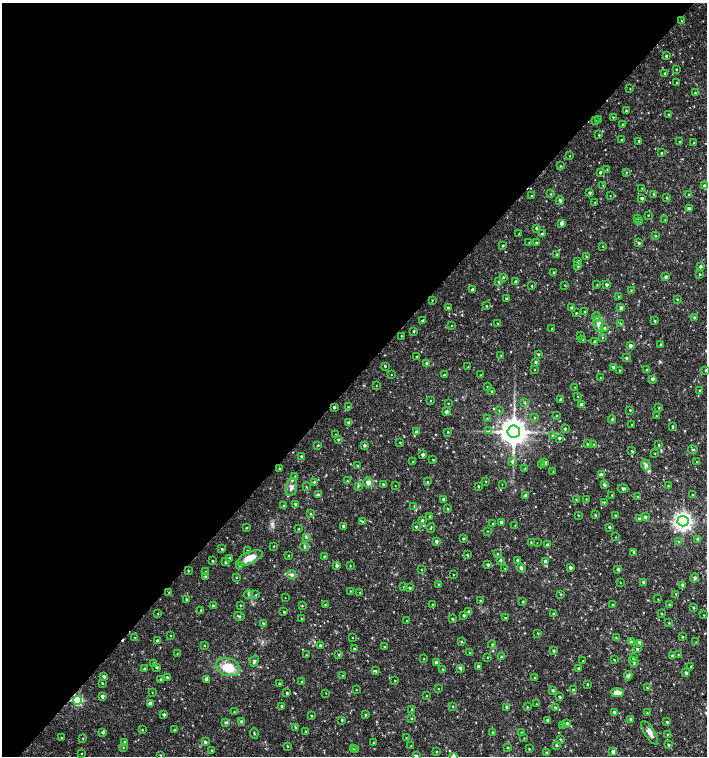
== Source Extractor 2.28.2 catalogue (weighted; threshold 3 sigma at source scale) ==
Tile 5 of 4 x 4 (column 1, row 2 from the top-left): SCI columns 227-1635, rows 3013-4519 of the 6025 x 6032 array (HDU 1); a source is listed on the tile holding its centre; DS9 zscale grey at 2 x 2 block average (1 PNG px = mean of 2 x 2 image px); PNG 709 x 758 px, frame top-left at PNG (2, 3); each listed source drawn as its Kron ellipse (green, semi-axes under 4 px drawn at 4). Shown black and unused: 50% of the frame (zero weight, under 2 of 3 exposures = <1% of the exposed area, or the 3 px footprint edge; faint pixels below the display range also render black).
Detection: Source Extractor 2.28.2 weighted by HDU 2 'WHT'; one run over the whole footprint, this tile lists its part. Background 0.0175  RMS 0.003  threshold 0.0137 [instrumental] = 3 sigma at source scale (4.5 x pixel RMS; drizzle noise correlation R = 1.50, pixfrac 1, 0.0396/0.0396 arcsec/px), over >= 5 px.
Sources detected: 437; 2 cosmic-ray / hot-pixel residue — neither listed nor drawn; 1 coinciding with a brighter row at this scale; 4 inside a brighter listed object's ellipse — not listed separately; the other 430 listed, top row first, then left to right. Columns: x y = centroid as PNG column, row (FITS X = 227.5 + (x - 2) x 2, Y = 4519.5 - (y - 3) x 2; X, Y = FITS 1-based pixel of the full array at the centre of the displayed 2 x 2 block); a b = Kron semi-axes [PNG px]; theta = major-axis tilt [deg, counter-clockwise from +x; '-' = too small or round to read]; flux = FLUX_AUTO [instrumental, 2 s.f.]
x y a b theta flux
682 21 3 2 - 0.35
666 56 2 2 - 0.98
676 69 3 2 - 0.45
665 73 3 2 - 0.78
677 83 2 2 - 0.27
630 89 2 2 - 0.37
695 93 3 2 - 0.67
626 111 2 2 - 0.59
668 114 2 2 - 0.61
613 117 2 2 - 0.4
599 120 2 2 - 0.5
595 121 2 2 - 0.5
622 124 2 2 - 0.39
599 135 2 2 - 0.55
621 139 2 2 - 0.34
639 141 2 2 - 0.78
680 141 2 2 - 0.45
694 143 2 2 - 0.45
661 153 2 2 - 0.68
570 156 2 2 - 0.33
560 166 3 2 - 0.49
607 170 3 2 - 0.38
600 172 2 2 - 1.1
626 172 3 3 - 0.5
704 185 3 2 - 0.97
603 186 3 2 - 0.35
642 188 3 2 - 0.34
590 193 3 3 - 1.1
550 194 3 2 - 0.47
654 194 3 2 - 0.61
531 195 3 2 - 0.45
689 195 3 2 - 0.52
610 196 2 2 - 0.26
667 197 2 2 - 0.53
642 198 3 2 - 1.3
560 200 4 2 - 1.1
595 202 3 2 - 0.27
689 208 3 3 - 1.6
648 215 2 2 - 0.33
637 218 3 2 - 0.4
665 220 3 2 - 0.4
640 221 3 2 - 0.56
561 224 4 3 - 1.8
536 228 3 3 - 0.84
519 234 2 2 - 0.48
542 234 3 3 - 0.81
656 236 3 2 - 0.39
529 243 2 2 - 0.33
537 243 3 3 - 1.5
639 243 3 3 - 0.87
503 246 2 2 - 0.77
603 246 3 2 - 0.31
557 254 3 2 - 0.59
586 257 3 2 - 0.39
578 261 3 3 - 0.98
578 266 3 3 - 1.3
700 266 3 3 - 1.4
554 272 2 2 - 0.65
700 274 3 2 - 0.5
503 277 3 3 - 0.69
666 277 3 2 - 1.1
516 281 4 3 - 1.3
498 282 3 2 - 0.48
565 285 2 2 - 0.38
597 285 3 3 - 0.4
607 285 3 3 - 1.2
532 286 3 2 - 0.41
472 290 2 2 - 2.1
631 290 3 2 - 0.41
618 297 3 2 - 0.5
507 299 3 3 - 1.1
677 299 3 2 - 0.53
432 300 3 2 - 0.44
486 306 2 2 - 0.53
448 308 3 3 - 0.7
572 308 3 3 - 1.2
621 308 3 3 - 1.5
585 312 3 3 - 0.59
576 313 2 2 - 0.53
596 317 5 3 - 1.4
694 318 3 3 - 0.94
423 321 3 2 - 0.93
655 321 3 2 - 0.6
497 323 2 2 - 0.36
620 323 2 2 - 0.39
598 324 7 5 -79 2.8
451 326 2 2 - 0.23
605 328 3 3 - 0.79
552 329 2 2 - 0.47
414 331 3 2 - 0.61
580 335 2 2 - 0.4
401 336 2 2 - 0.34
602 337 3 2 - 0.47
582 339 3 2 - 0.37
595 342 3 3 - 1.1
661 344 3 2 - 0.92
630 346 3 3 - 2.2
538 354 2 2 - 1
501 355 2 2 - 0.36
417 357 2 2 - 0.54
627 358 3 2 - 1.1
536 362 3 2 - 1
427 363 3 2 - 1.3
385 366 2 2 - 0.7
468 367 3 2 - 0.42
613 367 3 3 - 1.3
535 370 2 2 - 0.32
619 370 2 2 - 0.4
647 370 2 2 - 0.58
706 370 3 2 - 0.53
391 375 2 2 - 0.43
444 375 3 2 - 0.51
481 375 2 2 - 0.44
600 377 3 2 - 0.28
652 379 3 3 - 1.6
376 385 2 2 - 0.28
487 387 3 2 - 0.46
575 387 2 2 - 0.32
700 390 2 2 - 0.97
492 391 3 2 - 0.46
578 396 2 2 - 0.38
560 399 3 3 - 0.96
430 401 2 2 - 0.36
448 403 2 2 - 0.36
525 403 3 2 - 0.53
581 405 3 3 - 2.6
334 407 2 2 - 1.1
348 407 3 2 - 0.56
659 408 3 2 - 0.5
630 410 3 2 - 0.52
499 411 3 2 - 0.32
446 412 4 3 - 1.3
656 415 2 2 - 0.22
557 416 3 2 - 0.31
487 418 3 2 - 0.31
534 418 3 2 - 0.36
612 419 4 2 - 0.59
349 423 3 3 - 1.7
632 424 2 2 - 0.29
672 426 3 2 - 0.69
565 429 3 2 - 0.83
489 431 4 3 - 0.89
416 432 3 3 - 1.1
448 432 2 2 - 0.52
514 432 6 6 - 910
336 434 3 2 - 0.44
552 435 3 2 - 0.44
559 438 3 3 - 1.1
338 440 3 2 - 0.73
400 442 3 2 - 0.41
587 444 2 2 - 0.67
594 444 3 2 - 0.39
318 445 3 2 - 0.64
365 445 3 3 - 1.2
659 445 3 2 - 0.63
693 450 4 2 - 0.85
631 451 3 2 - 0.59
655 454 2 2 - 0.31
423 455 3 2 - 1.7
301 457 3 3 - 0.84
433 460 3 2 - 0.53
512 461 3 3 - 0.9
413 462 3 2 - 0.38
697 462 3 2 - 0.43
545 463 3 3 - 2.2
542 465 3 3 - 0.66
646 465 5 4 - 1.8
358 466 3 2 - 0.58
279 468 2 2 - 0.51
525 468 3 2 - 0.4
553 472 2 2 - 0.31
601 475 3 3 - 2.5
295 476 3 3 - 0.45
347 481 2 2 - 0.44
486 481 2 2 - 0.36
314 482 3 3 - 0.72
368 482 5 4 - 4
427 482 3 2 - 0.53
383 484 3 2 - 0.88
502 484 2 2 - 0.24
395 485 2 2 - 0.36
604 485 4 3 - 1.2
306 486 3 2 - 0.33
358 486 4 3 - 0.77
478 486 3 2 - 0.67
668 486 3 2 - 0.51
291 487 9 5 75 3
623 488 5 3 - 1.3
318 495 3 3 - 0.9
612 495 3 2 - 0.39
693 495 3 2 - 0.48
525 496 3 3 - 2
637 497 2 2 - 0.48
444 499 3 3 - 1.2
576 499 2 2 - 0.43
586 499 3 2 - 0.39
604 502 3 2 - 0.48
295 504 3 2 - 0.77
283 505 3 2 - 0.4
414 506 3 2 - 0.38
448 509 3 3 - 0.66
310 514 3 3 - 0.55
578 515 2 2 - 0.38
595 515 4 2 - 0.58
615 515 3 2 - 0.69
430 516 3 3 - 0.98
645 517 3 3 - 1.2
639 519 3 3 - 1.3
422 520 3 3 - 0.87
683 521 5 5 - 280
362 522 3 3 - 0.8
501 522 3 3 - 2
492 524 2 2 - 0.4
515 525 2 2 - 0.31
343 526 3 2 - 1.2
416 527 3 2 - 0.69
609 527 3 2 - 1
246 528 3 2 - 0.46
431 528 5 2 - 0.55
298 529 3 2 - 0.38
488 531 3 2 - 0.32
306 537 3 2 - 0.65
615 537 2 2 - 0.43
463 539 3 2 - 0.76
698 539 3 3 - 1
436 541 3 3 - 1.4
678 541 3 2 - 0.36
531 542 3 2 - 0.51
537 543 2 2 - 0.22
547 545 3 2 - 0.85
274 546 2 2 - 0.35
304 546 4 3 - 0.96
222 549 2 2 - 0.67
247 550 2 2 - 0.36
633 552 3 2 - 0.63
497 554 3 2 - 0.55
288 555 2 2 - 0.39
467 555 3 2 - 0.55
325 557 3 3 - 1.1
230 558 3 3 - 1.1
250 558 14 6 24 8.3
500 560 3 3 - 1
517 560 3 2 - 0.64
213 561 3 3 - 0.6
545 561 4 3 - 2.3
226 562 3 3 - 0.88
337 565 3 3 - 1.5
488 565 3 3 - 1.1
240 566 3 3 - 1.3
350 566 3 2 - 0.38
505 568 3 2 - 0.27
521 568 4 3 - 1.7
570 568 3 2 - 2.2
618 569 3 2 - 0.96
421 570 2 2 - 0.3
188 571 3 2 - 0.52
205 571 2 2 - 0.27
292 574 4 4 - 1.3
453 575 2 2 - 0.32
205 576 3 2 - 0.78
236 577 2 2 - 0.38
695 578 4 3 - 1.4
620 582 2 2 - 0.24
644 582 3 3 - 2.1
439 584 3 3 - 0.65
683 585 3 3 - 1.2
403 587 3 2 - 0.44
410 588 3 2 - 0.91
350 591 3 2 - 0.3
169 592 2 2 - 0.43
360 592 3 2 - 0.41
248 594 4 3 - 1
561 594 3 2 - 0.49
676 594 2 2 - 0.29
256 595 3 2 - 0.46
285 598 2 2 - 0.33
186 599 3 2 - 0.66
658 599 2 2 - 0.28
480 601 3 3 - 0.65
523 602 3 2 - 0.5
432 604 2 2 - 0.35
213 605 3 2 - 0.72
240 605 3 2 - 0.42
325 605 2 2 - 0.49
613 605 3 2 - 0.74
670 605 3 2 - 0.9
302 606 3 2 - 0.47
694 608 3 2 - 0.67
201 610 3 2 - 0.71
469 611 4 3 - 1.3
284 612 2 2 - 0.59
158 614 2 2 - 0.41
553 614 3 3 - 0.77
662 614 2 2 - 0.35
464 615 3 2 - 0.94
704 615 2 2 - 0.31
239 616 5 3 - 0.93
302 618 3 2 - 0.38
505 618 3 2 - 0.76
452 619 3 2 - 0.64
406 620 2 2 - 0.59
264 623 3 3 - 1.1
669 623 2 2 - 0.42
538 634 3 2 - 0.3
171 635 2 2 - 0.3
135 637 3 2 - 0.27
353 637 2 2 - 0.34
682 637 3 2 - 0.59
616 638 3 2 - 0.5
158 641 3 3 - 1.7
461 641 3 2 - 0.62
631 642 4 3 - 1.2
696 642 2 2 - 0.29
639 643 3 3 - 4.3
492 644 4 2 - 0.54
204 645 3 2 - 0.3
320 645 3 3 - 0.94
384 646 2 2 - 0.39
354 649 2 2 - 0.65
637 649 3 3 - 0.78
554 650 3 3 - 0.85
469 653 2 2 - 0.32
177 654 3 2 - 0.33
678 654 2 2 - 0.39
306 655 3 2 - 0.43
339 655 3 2 - 0.43
673 656 3 3 - 1.2
487 657 2 2 - 0.32
502 657 4 3 - 1
634 658 3 2 - 0.61
424 659 2 2 - 0.34
614 660 2 2 - 0.5
254 661 6 4 63 1.4
583 661 2 2 - 0.72
634 662 5 2 - 0.93
154 663 3 3 - 0.87
436 663 3 3 - 1.6
479 666 3 2 - 2.4
691 666 3 2 - 0.61
157 667 3 3 - 0.9
228 667 12 8 -16 14
460 668 4 2 - 1.2
144 669 3 3 - 0.9
579 669 3 2 - 1.5
443 670 3 3 - 0.54
375 671 4 3 - 0.85
686 673 3 3 - 1.2
342 675 2 2 - 0.33
104 676 3 3 - 1.3
628 676 5 2 - 0.91
167 677 2 2 - 0.95
534 677 3 2 - 0.38
161 679 3 3 - 0.65
206 679 3 3 - 2.2
395 680 2 2 - 0.41
301 681 2 2 - 0.35
102 683 3 2 - 0.52
279 684 3 2 - 0.59
587 684 2 2 - 0.5
647 688 3 2 - 0.52
438 689 2 2 - 0.31
356 690 2 2 - 0.35
553 690 3 2 - 0.9
573 690 2 2 - 0.66
152 692 2 2 - 0.32
617 692 6 4 -10 6
287 693 3 2 - 0.81
326 693 3 2 - 0.27
102 696 3 3 - 2.3
426 696 3 2 - 0.36
560 697 3 2 - 0.8
78 700 4 4 - 43
150 703 3 3 - 2.9
536 704 2 2 - 0.29
282 706 3 3 - 1.1
453 707 3 2 - 0.46
506 707 3 2 - 1
527 707 3 2 - 0.48
555 708 3 2 - 0.77
412 709 2 2 - 0.4
234 712 2 2 - 0.35
614 712 3 3 - 0.97
647 712 3 2 - 0.43
164 714 2 2 - 1.2
365 715 3 3 - 0.71
311 716 3 2 - 0.52
412 718 3 2 - 0.52
631 719 3 3 - 1.1
342 720 2 2 - 0.71
548 720 3 3 - 1.2
241 721 3 3 - 1
226 722 4 3 - 1.1
667 722 3 3 - 0.86
567 723 3 3 - 0.98
562 725 3 3 - 0.95
296 727 3 2 - 0.4
142 730 2 2 - 0.43
174 730 3 2 - 0.5
306 731 3 2 - 0.46
103 732 4 3 - 1.1
522 732 3 3 - 0.74
254 733 5 2 - 0.67
493 733 3 3 - 1
650 733 13 5 -58 4.2
667 734 2 2 - 0.41
62 738 3 2 - 0.57
406 738 2 2 - 0.35
524 738 2 2 - 0.3
83 739 3 2 - 0.39
560 739 3 2 - 0.52
205 742 3 3 - 1.2
373 742 2 2 - 0.35
125 743 4 3 - 1.5
556 745 3 2 - 0.82
668 745 3 2 - 0.86
287 746 2 2 - 0.54
411 746 3 2 - 0.43
508 747 2 2 - 0.63
123 748 2 2 - 0.39
353 749 3 2 - 0.59
356 749 3 2 - 0.46
529 749 2 2 - 0.6
212 750 2 2 - 0.39
436 752 3 2 - 0.43
546 752 3 2 - 0.51
613 752 3 3 - 2.2
82 753 2 2 - 0.31
161 755 2 2 - 0.34
416 756 3 3 - 0.98
453 756 3 3 - 2.1
Overlapping masked pixels (flux is a lower limit): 1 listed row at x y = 78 700
Isophote crosses this tile's border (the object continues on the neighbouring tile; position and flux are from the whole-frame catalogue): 3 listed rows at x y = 706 370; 416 756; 453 756
Diffuse or blended objects may show on this block-average render without a row.